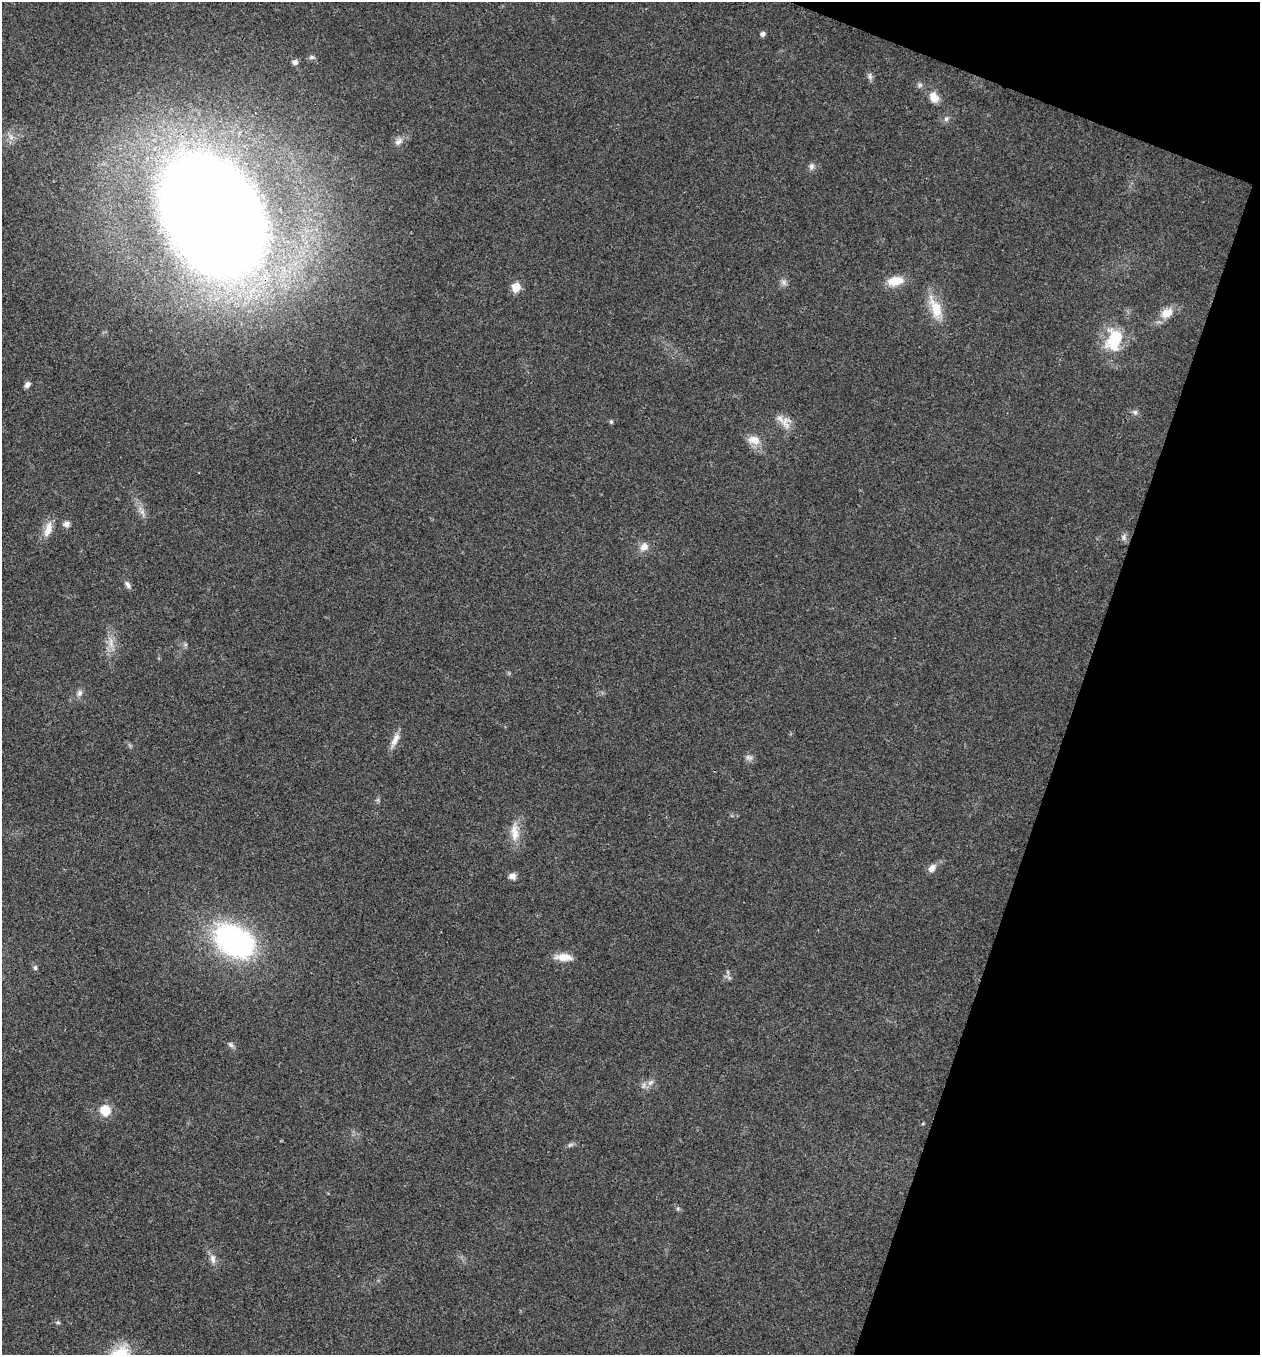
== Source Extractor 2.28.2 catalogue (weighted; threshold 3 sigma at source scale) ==
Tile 8 of 4 x 4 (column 4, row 2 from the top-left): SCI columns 4040-5297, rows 2708-4060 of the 5432 x 5418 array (HDU 1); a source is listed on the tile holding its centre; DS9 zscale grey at full resolution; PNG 1262 x 1357 px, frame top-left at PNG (2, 2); no overlay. Shown black and unused: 17% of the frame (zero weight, under 3 of 4 exposures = <1% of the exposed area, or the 3 px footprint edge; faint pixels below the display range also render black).
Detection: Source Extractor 2.28.2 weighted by HDU 2 'WHT'; one run over the whole footprint, this tile lists its part. Background 0.0221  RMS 0.0041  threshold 0.0183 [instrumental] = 3 sigma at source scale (4.5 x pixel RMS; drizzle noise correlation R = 1.50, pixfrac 1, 0.05/0.05 arcsec/px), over >= 5 px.
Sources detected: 43; all 43 listed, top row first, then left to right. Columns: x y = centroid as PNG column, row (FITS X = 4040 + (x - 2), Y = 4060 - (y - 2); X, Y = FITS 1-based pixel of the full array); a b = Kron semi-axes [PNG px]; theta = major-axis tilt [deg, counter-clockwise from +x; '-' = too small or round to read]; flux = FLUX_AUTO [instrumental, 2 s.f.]
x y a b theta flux
763 34 5 5 - 1.5
312 57 8 5 8 1
295 62 7 6 - 1.5
870 76 10 5 -83 1.2
920 85 7 5 44 0.95
934 97 15 10 -65 4
946 119 6 6 - 1
398 142 13 7 44 2.1
811 166 9 7 78 1.4
213 215 83 55 -61 1400
895 281 18 10 10 7.1
784 282 8 5 -62 1.3
516 287 6 5 - 11
935 308 33 13 -68 9.9
1167 313 19 12 27 5
1114 340 30 20 74 17
27 385 8 6 49 1.5
1135 412 7 7 - 1.1
611 422 5 4 - 0.6
785 422 18 14 -81 4.6
754 440 17 11 -13 4.6
142 512 7 4 -18 1.1
66 524 9 7 11 1.6
48 529 22 10 72 4.7
1124 537 10 5 90 1.3
644 547 11 9 31 2.9
128 585 11 6 -55 1.4
111 642 16 5 -88 2.7
79 693 9 7 73 1.6
395 740 20 7 63 3.3
749 757 11 7 -21 1.5
515 832 26 11 -88 6.1
932 868 10 8 60 2.4
512 876 9 7 12 2
234 941 42 29 -31 87
564 957 22 9 -1 4.7
35 968 7 5 79 0.75
231 1045 9 6 -45 1.2
650 1082 11 6 44 2
105 1110 12 12 - 6.7
570 1145 8 4 36 0.85
213 1259 13 7 -80 2.3
58 1323 6 4 -1 0.57
Overlapping masked pixels (flux is a lower limit): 1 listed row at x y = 213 215